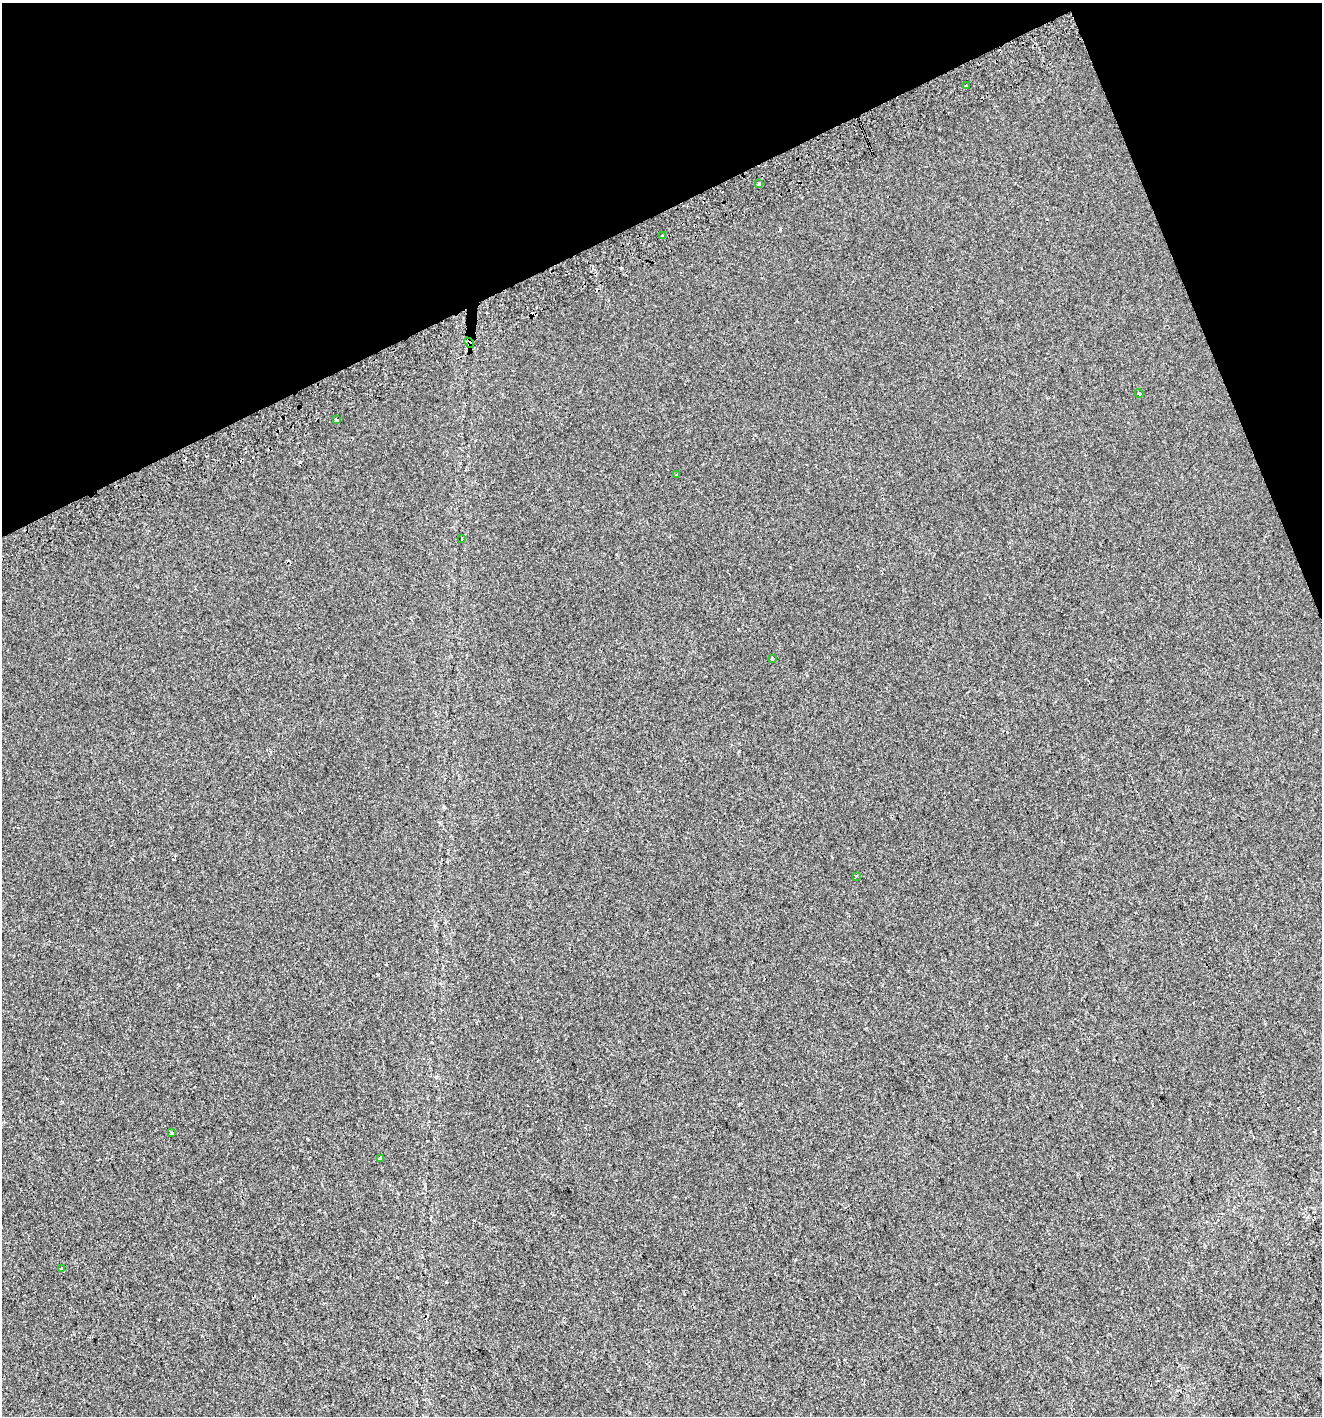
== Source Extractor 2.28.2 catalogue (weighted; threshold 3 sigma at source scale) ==
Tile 3 of 4 x 4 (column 3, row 1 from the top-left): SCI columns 2748-4067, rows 4285-5698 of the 5552 x 5736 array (HDU 1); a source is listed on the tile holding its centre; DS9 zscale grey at full resolution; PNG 1324 x 1418 px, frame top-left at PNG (2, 3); each listed source drawn as its Kron ellipse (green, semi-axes under 4 px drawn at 4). Shown black and unused: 20% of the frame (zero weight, under 2 of 3 exposures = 2% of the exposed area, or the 3 px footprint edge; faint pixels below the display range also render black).
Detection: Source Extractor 2.28.2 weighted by HDU 2 'WHT'; one run over the whole footprint, this tile lists its part. Background -1.28e-04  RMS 0.0074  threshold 0.0334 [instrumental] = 3 sigma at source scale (4.5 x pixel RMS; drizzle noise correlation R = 1.50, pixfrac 1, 0.0396/0.0396 arcsec/px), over >= 5 px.
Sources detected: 17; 4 cosmic-ray / hot-pixel residue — neither listed nor drawn; the other 13 listed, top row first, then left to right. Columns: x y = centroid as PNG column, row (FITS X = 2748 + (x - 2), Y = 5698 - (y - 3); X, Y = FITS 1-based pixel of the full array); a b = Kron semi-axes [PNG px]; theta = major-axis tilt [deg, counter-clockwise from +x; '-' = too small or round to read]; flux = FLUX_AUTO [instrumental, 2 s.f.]
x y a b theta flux
966 85 3 3 - 1.8
759 184 3 3 - 2.2
662 236 3 3 - 3.5
469 343 6 4 -50 3
1139 393 4 3 - 1.9
336 420 4 3 - 1.2
677 475 3 3 - 3.1
462 539 3 2 - 0.61
772 658 3 3 - 3.1
856 876 3 2 - 0.69
172 1133 3 3 - 0.9
380 1159 3 3 - 1.4
62 1269 4 3 - 6.8
Overlapping masked pixels (flux is a lower limit): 1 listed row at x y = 469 343